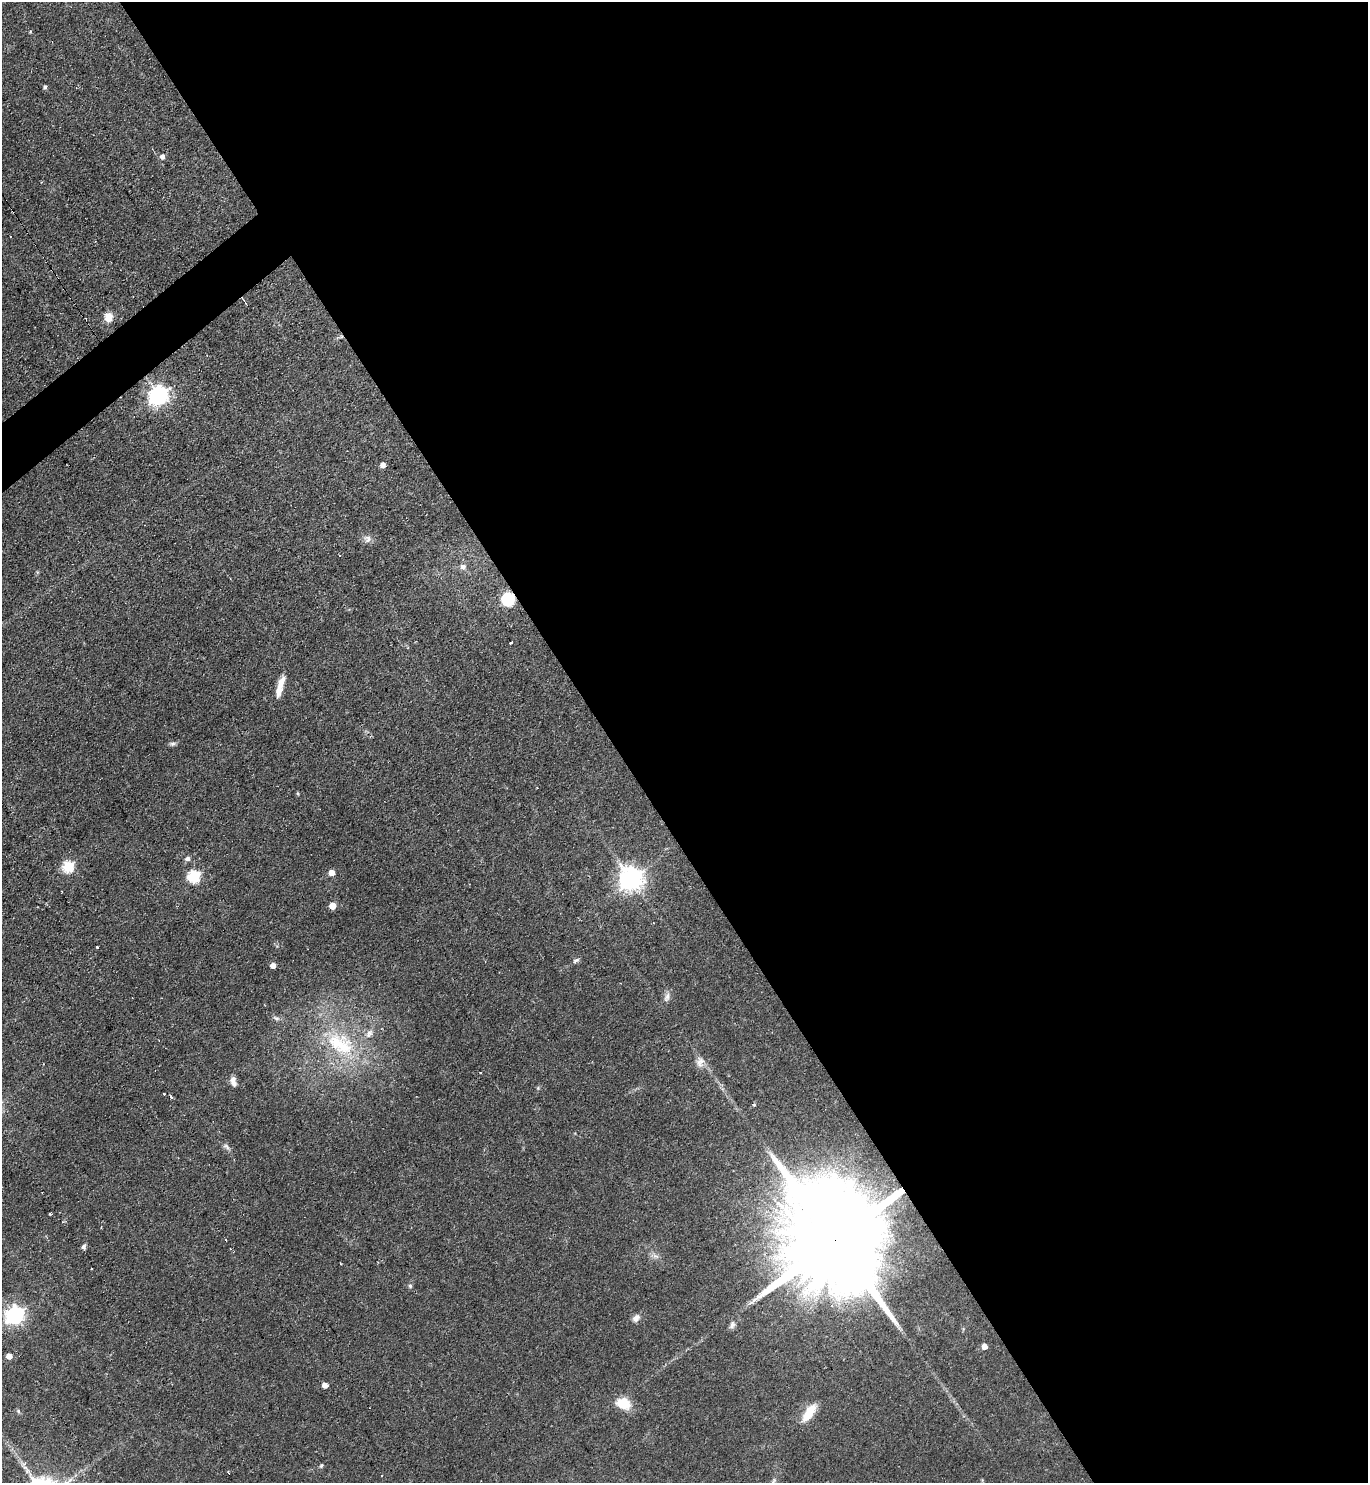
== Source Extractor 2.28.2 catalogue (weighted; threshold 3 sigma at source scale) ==
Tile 8 of 4 x 4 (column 4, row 2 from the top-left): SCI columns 4253-5618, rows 2961-4441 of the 5913 x 5921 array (HDU 1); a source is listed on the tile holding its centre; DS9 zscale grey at full resolution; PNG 1370 x 1485 px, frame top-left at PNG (2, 2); no overlay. Shown black and unused: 56% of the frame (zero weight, under 2 of 3 exposures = <1% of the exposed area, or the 3 px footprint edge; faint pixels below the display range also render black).
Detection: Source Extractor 2.28.2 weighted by HDU 2 'WHT'; one run over the whole footprint, this tile lists its part. Background 0.0706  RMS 0.0059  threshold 0.0267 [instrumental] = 3 sigma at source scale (4.5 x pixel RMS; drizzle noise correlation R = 1.50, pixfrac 1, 0.05/0.05 arcsec/px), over >= 5 px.
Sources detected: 53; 2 cosmic-ray / hot-pixel residue — not listed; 1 inside a brighter listed object's ellipse — not listed separately; the other 50 listed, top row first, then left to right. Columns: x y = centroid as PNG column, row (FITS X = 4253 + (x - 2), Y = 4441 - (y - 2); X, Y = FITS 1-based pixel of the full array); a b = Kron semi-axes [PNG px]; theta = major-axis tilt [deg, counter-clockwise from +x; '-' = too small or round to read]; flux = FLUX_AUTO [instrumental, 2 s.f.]
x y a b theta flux
45 87 5 4 - 1.1
162 156 5 5 - 2.8
108 317 8 7 - 8.1
159 396 8 7 - 270
383 465 5 5 - 3.1
368 539 12 7 57 2.7
340 556 3 2 - 0.65
463 567 7 6 - 2.6
508 599 6 6 - 74
511 643 4 2 - 1.5
280 687 27 7 74 7.4
172 744 9 5 -8 1.4
297 793 5 3 - 0.59
188 858 6 5 - 2
68 867 6 6 - 50
332 872 5 5 - 5.7
194 876 6 6 - 58
631 879 8 8 - 510
333 906 5 5 - 9.2
97 947 3 3 - 1.8
576 960 9 5 29 1.5
273 965 4 4 - 4.4
667 997 15 7 69 3
276 1018 10 6 -23 1.9
340 1044 48 30 -31 55
700 1062 16 10 79 4.1
233 1081 12 7 -77 3.3
538 1088 5 5 - 0.75
164 1094 3 3 - 0.83
171 1096 4 3 - 4.8
754 1105 5 4 - 0.88
227 1147 12 6 -47 2.2
50 1214 3 2 - 1.2
226 1240 2 2 - 0.68
836 1242 49 21 -56 27000
84 1246 7 5 63 1.6
655 1256 11 5 -26 2.3
410 1286 6 5 - 1.1
15 1315 7 7 - 270
636 1318 12 8 46 3.1
732 1325 11 7 65 2
984 1346 5 5 - 4.2
9 1356 5 5 - 4.8
325 1385 5 4 - 3.6
623 1404 17 12 -18 12
18 1411 6 4 -71 0.9
809 1413 25 10 56 12
321 1466 6 5 - 0.95
228 1473 3 2 - 0.64
773 1482 12 5 68 2
Overlapping masked pixels (flux is a lower limit): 2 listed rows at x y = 508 599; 836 1242
Isophote crosses this tile's border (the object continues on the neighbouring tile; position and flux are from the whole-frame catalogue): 1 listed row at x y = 773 1482